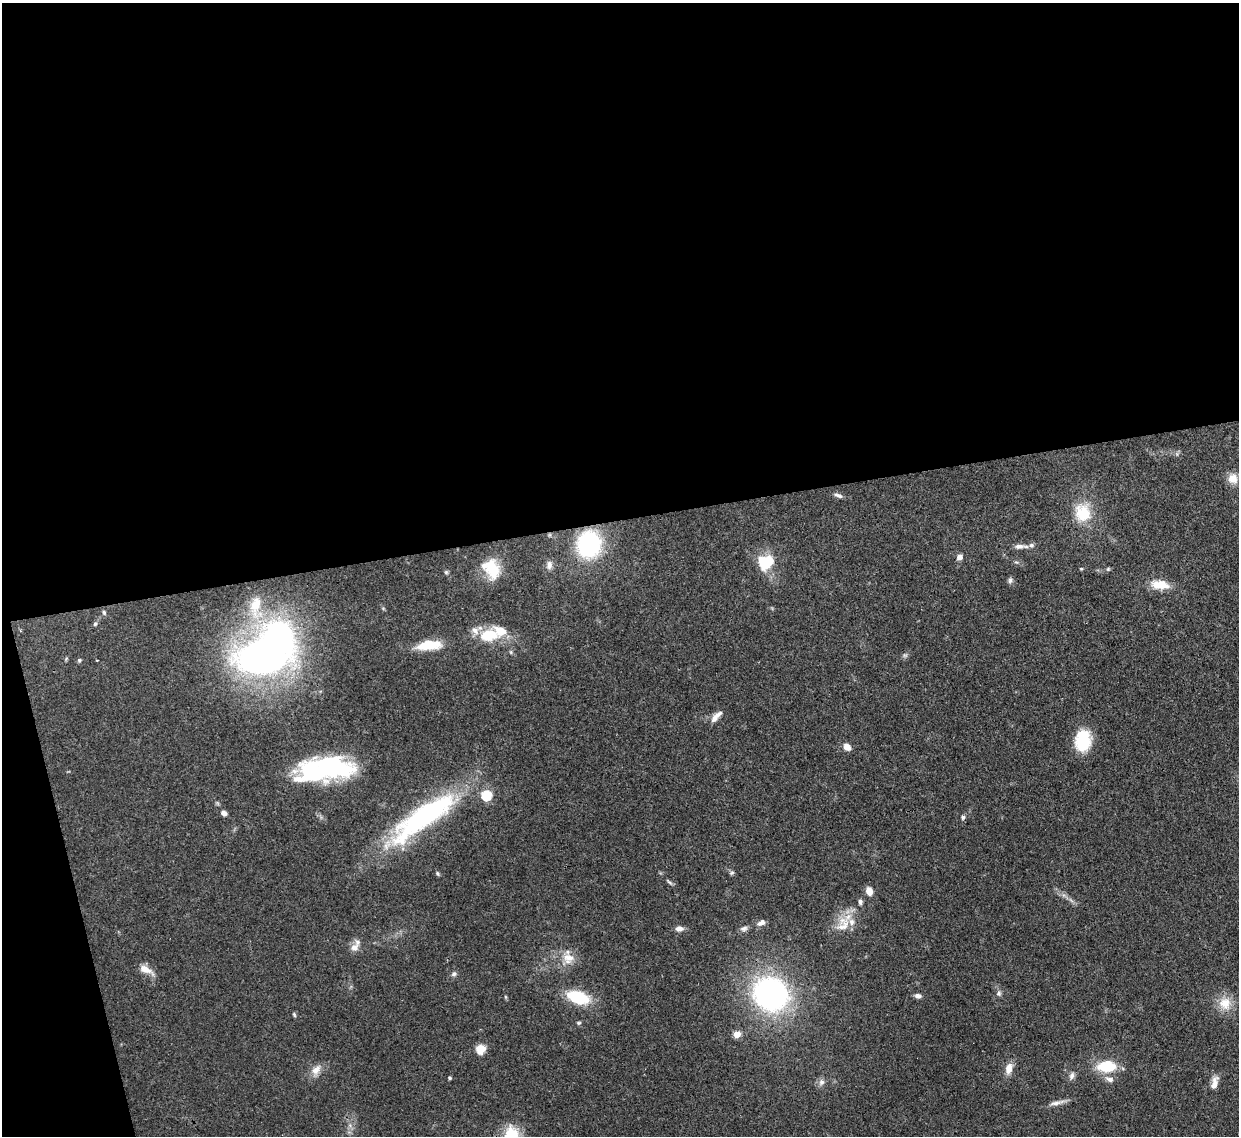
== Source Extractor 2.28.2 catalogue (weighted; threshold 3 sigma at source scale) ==
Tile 1 of 4 x 4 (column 1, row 1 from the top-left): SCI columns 84-1320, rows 3619-4752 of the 5110 x 5091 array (HDU 1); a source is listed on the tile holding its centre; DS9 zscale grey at full resolution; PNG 1241 x 1138 px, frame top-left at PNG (2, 3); no overlay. Shown black and unused: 48% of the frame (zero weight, under 3 of 4 exposures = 9% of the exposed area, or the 3 px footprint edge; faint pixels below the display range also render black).
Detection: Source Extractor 2.28.2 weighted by HDU 2 'WHT'; one run over the whole footprint, this tile lists its part. Background 0.146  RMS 0.0052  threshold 0.0234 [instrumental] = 3 sigma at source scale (4.5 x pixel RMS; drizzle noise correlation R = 1.50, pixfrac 1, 0.05/0.05 arcsec/px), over >= 5 px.
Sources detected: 76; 4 inside a brighter object's white glare — not listed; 8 inside a brighter listed object's ellipse — not listed separately; the other 64 listed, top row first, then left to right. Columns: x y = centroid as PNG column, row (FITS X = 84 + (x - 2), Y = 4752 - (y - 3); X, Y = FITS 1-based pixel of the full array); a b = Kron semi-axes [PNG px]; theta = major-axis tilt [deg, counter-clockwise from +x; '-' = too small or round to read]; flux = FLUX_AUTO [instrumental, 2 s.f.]
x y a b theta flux
1233 478 13 12 - 5.3
838 495 11 5 -20 1.8
1083 513 24 20 -74 16
589 544 24 21 82 56
1019 546 13 6 4 2.7
959 557 5 5 - 3.8
764 560 19 14 80 11
549 565 12 7 81 2.4
492 569 25 16 -76 16
1081 569 5 3 - 0.48
1108 569 6 4 45 0.69
446 572 6 5 - 0.81
1010 580 9 5 75 1.3
1160 585 24 11 -7 9.5
255 606 35 16 82 20
383 608 6 3 -19 0.57
104 612 7 5 -73 0.98
95 624 6 5 - 1
488 635 27 16 7 18
430 644 30 12 2 12
905 655 7 4 0 0.96
263 657 44 25 6 260
79 660 5 5 - 0.84
715 718 14 8 53 3.4
1083 740 23 16 83 20
847 746 8 6 -50 4.6
327 767 58 24 -3 68
486 795 5 5 - 39
224 813 6 5 - 2.2
426 815 96 25 37 95
963 817 6 5 - 1.2
437 873 6 4 -72 0.77
732 873 6 5 - 0.88
669 882 12 4 -45 1.1
869 891 8 6 -76 5.4
860 902 7 5 -85 1.4
761 923 11 7 31 2.3
843 924 25 17 65 11
744 928 10 7 14 1.9
679 929 9 7 3 2.8
354 947 12 10 37 3.6
568 958 17 15 -16 8.1
146 970 19 8 -28 5.3
454 974 8 6 28 1.4
999 993 8 6 81 1.5
771 994 33 29 -40 120
918 996 8 6 -1 1.9
506 997 6 4 -88 0.59
578 997 22 12 -18 25
1225 1003 17 15 -63 9.3
294 1015 7 4 -64 0.75
579 1023 6 5 - 0.81
737 1034 5 4 - 11
481 1049 5 5 - 26
1106 1066 19 11 2 18
1009 1068 13 8 73 4.9
316 1070 17 10 52 4.8
1072 1076 10 6 73 2
449 1078 4 4 - 0.89
1109 1079 13 7 -20 2.8
821 1082 9 8 - 2.3
1214 1083 17 8 77 4.2
1056 1103 23 5 13 3.3
511 1134 24 18 65 14
Isophote crosses this tile's border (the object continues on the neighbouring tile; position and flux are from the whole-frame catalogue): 1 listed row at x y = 511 1134